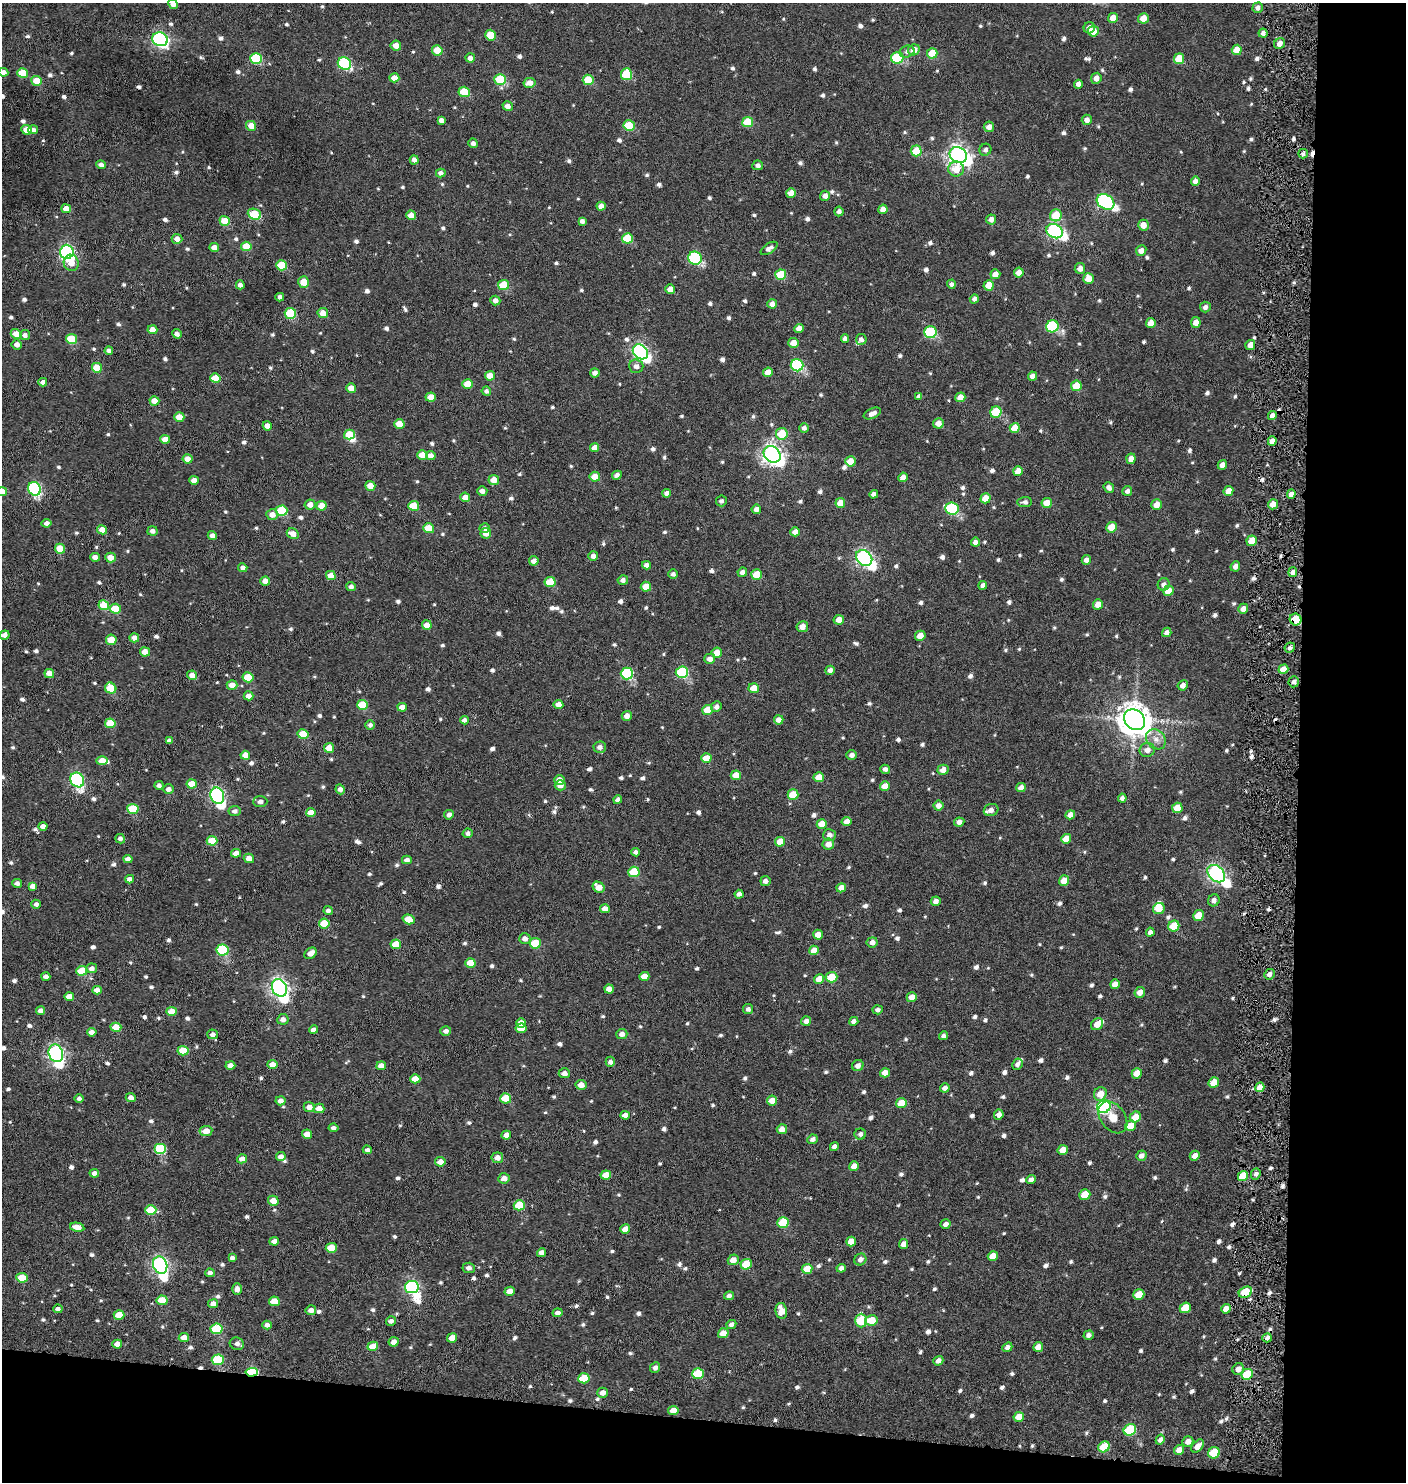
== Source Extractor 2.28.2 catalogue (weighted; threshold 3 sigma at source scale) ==
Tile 9 of 3 x 3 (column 3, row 3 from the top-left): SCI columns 3008-4411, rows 1-1480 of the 4514 x 4441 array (HDU 1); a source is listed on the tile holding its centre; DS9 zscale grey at full resolution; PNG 1408 x 1484 px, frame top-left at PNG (2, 3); each listed source drawn as its Kron ellipse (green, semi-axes under 4 px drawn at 4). Shown black and unused: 12% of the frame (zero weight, under 4 of 8 exposures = <1% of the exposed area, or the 3 px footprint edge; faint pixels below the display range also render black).
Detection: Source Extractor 2.28.2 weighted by HDU 2 'WHT'; one run over the whole footprint, this tile lists its part. Background 0.00279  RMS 0.0029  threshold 0.0118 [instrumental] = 3 sigma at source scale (4.09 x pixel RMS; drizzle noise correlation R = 1.36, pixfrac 0.8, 0.05/0.05 arcsec/px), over >= 5 px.
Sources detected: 985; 1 inside a brighter object's white glare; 8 cosmic-ray / hot-pixel residue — neither listed nor drawn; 5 inside a brighter listed object's ellipse — not listed separately; of the other 971, all 500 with FLUX_AUTO >= 0.922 (the completeness limit of this list) listed and drawn (471 fainter detections not listed), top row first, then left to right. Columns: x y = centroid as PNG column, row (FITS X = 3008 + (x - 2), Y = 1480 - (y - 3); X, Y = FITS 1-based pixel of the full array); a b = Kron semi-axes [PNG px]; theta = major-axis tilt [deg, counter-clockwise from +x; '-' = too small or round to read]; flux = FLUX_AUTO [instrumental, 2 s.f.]
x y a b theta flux
173 4 5 4 - 1.8
1258 8 5 5 - 1.1
1113 18 5 4 - 3
1143 18 5 5 - 2.7
1089 28 6 5 - 1.6
1093 31 5 5 - 2.8
1263 33 4 4 - 1.1
490 35 5 5 - 5.1
160 39 8 6 -20 59
1280 44 6 5 - 1.7
396 46 5 5 - 2.3
437 50 5 5 - 5.3
914 50 6 5 - 2.3
1237 50 5 5 - 3.8
907 52 7 6 - 1
932 53 5 5 - 5.7
256 58 6 5 - 15
470 58 5 4 - 1.5
897 58 6 5 - 16
1179 59 5 5 - 5.2
344 64 7 6 - 27
3 72 5 4 - 1.9
23 73 5 4 - 6.4
626 74 6 5 - 11
394 78 5 4 - 2.5
1096 78 5 5 - 1.7
500 79 5 5 - 12
588 80 5 5 - 6.3
37 81 5 5 - 5.5
529 83 6 5 - 2
1078 84 4 4 - 1.3
464 92 5 5 - 8.3
508 106 5 4 - 1.5
441 120 4 4 - 1.1
1087 120 5 5 - 1.4
748 122 5 5 - 7
251 126 5 5 - 2.8
629 126 5 5 - 11
989 127 5 5 - 1.7
27 130 5 4 - 3.4
33 130 5 4 - 1.1
473 143 5 4 - 0.98
985 150 6 5 - 1
916 151 5 5 - 7.9
1303 154 5 4 - 0.92
958 155 9 7 -31 170
414 160 5 4 - 1.3
101 165 5 4 - 1.2
758 165 5 5 - 0.97
956 169 8 7 - 4.2
441 173 5 4 - 1.3
1195 181 5 4 - 1.3
791 193 5 4 - 2.7
825 196 5 5 - 1.4
1105 202 9 7 -30 47
601 206 4 4 - 1.8
66 209 5 4 - 2.4
883 209 5 4 - 1.9
839 211 5 4 - 1.2
254 214 7 5 -22 9.6
411 215 5 5 - 2.5
1056 215 6 6 - 7.3
991 219 5 5 - 1.5
225 221 5 5 - 5.5
582 221 4 4 - 1
1143 225 5 5 - 2.4
1055 231 8 7 - 62
627 238 5 5 - 9.7
177 239 5 5 - 1.8
246 246 5 4 - 4.9
214 248 5 4 - 2
769 248 9 5 32 1.4
1141 250 5 5 - 1.5
67 252 7 7 - 60
695 258 7 6 - 32
71 263 8 7 - 3
281 265 5 5 - 9.8
1080 268 5 5 - 1.6
1019 272 5 5 - 2.1
995 274 5 5 - 2
781 275 5 5 - 8.5
1089 278 5 5 - 3.7
304 282 6 5 - 4.3
951 284 4 4 - 0.99
240 285 4 4 - 1.2
503 285 5 5 - 8.8
989 285 5 5 - 3.9
670 289 5 4 - 2.2
280 297 4 4 - 1.1
974 299 5 4 - 0.95
495 300 5 4 - 1.3
772 304 5 4 - 1.7
1205 307 5 5 - 0.99
290 313 6 5 - 13
323 313 5 5 - 2.8
1196 322 5 5 - 2.2
1151 323 5 4 - 2.4
1052 326 6 6 - 23
799 328 5 4 - 2
152 330 5 4 - 2.6
930 332 6 6 - 18
16 334 5 5 - 2.8
177 334 5 4 - 1.2
25 335 5 5 - 1.1
71 339 5 5 - 8.7
845 339 4 4 - 1.1
861 339 5 5 - 0.92
793 343 5 5 - 2.7
17 344 5 5 - 1.4
1250 345 5 4 - 2.2
109 351 4 4 - 1.1
640 352 8 6 -42 77
797 365 6 6 - 25
636 366 7 7 - 1.3
97 368 5 5 - 6
768 372 5 4 - 2.8
595 373 5 4 - 1.3
490 376 5 5 - 3.5
1032 376 4 4 - 1.8
215 378 5 5 - 4.6
43 382 4 4 - 1.5
468 384 5 5 - 4.7
1076 386 5 5 - 6
351 388 5 4 - 2.6
486 391 5 4 - 0.93
919 396 4 4 - 0.99
431 397 5 4 - 3.7
960 397 5 4 - 2.8
154 401 5 4 - 2.8
996 412 6 5 - 11
872 413 9 5 24 1.6
1272 415 4 4 - 1.4
179 417 5 4 - 3.2
938 423 5 5 - 1.9
399 424 5 5 - 3.5
267 426 5 4 - 2
804 428 5 4 - 1
1015 428 5 5 - 4.1
782 434 6 6 - 7.7
349 435 5 4 - 5.5
165 439 5 4 - 3
1272 441 5 4 - 2
594 448 4 4 - 2.2
772 454 9 7 -42 160
422 455 5 4 - 3.4
431 456 5 4 - 2
188 459 5 4 - 2.3
1131 459 5 4 - 2.2
850 461 5 5 - 4.4
1222 465 5 4 - 2
1018 471 5 4 - 3.6
617 475 5 4 - 0.98
595 477 5 5 - 3.1
903 477 5 4 - 2.4
194 480 5 4 - 2
494 480 5 5 - 2.8
370 486 5 5 - 3
1109 488 6 4 -50 1.1
34 489 7 6 - 36
2 491 5 4 - 3.7
482 491 5 4 - 1.3
1127 491 5 4 - 0.99
1228 491 5 4 - 2.6
667 493 4 4 - 1.3
874 494 4 4 - 1.1
1291 494 4 4 - 1.7
465 497 5 4 - 2.8
985 498 5 5 - 3.9
721 501 5 5 - 0.97
1025 502 7 5 3 1
840 503 5 5 - 3.2
1047 503 5 5 - 3.7
310 504 5 5 - 1.9
1273 504 5 5 - 2.5
1156 505 5 5 - 2.4
321 506 5 5 - 3.2
414 506 5 5 - 5.8
756 509 5 4 - 1.4
952 509 7 6 - 23
282 511 6 5 - 13
272 514 6 5 - 2
47 523 5 4 - 1.3
1112 527 5 5 - 4.4
429 528 5 5 - 5.6
485 528 5 5 - 0.94
102 530 5 4 - 2.5
152 531 5 5 - 1.4
795 532 5 4 - 2.2
486 533 5 5 - 2
293 534 6 5 - 2.5
212 536 4 4 - 1.4
1252 541 5 5 - 4.7
975 542 5 4 - 1.2
60 549 5 4 - 6.2
593 556 5 4 - 1.2
95 557 5 4 - 1.5
110 557 5 5 - 2.7
864 558 9 7 -42 91
1086 560 5 4 - 1.3
534 561 5 4 - 1.6
646 565 4 4 - 1.1
1235 566 5 4 - 1.3
243 568 4 4 - 1.3
742 572 5 4 - 1.3
1293 572 5 4 - 1.2
673 574 5 4 - 1
757 574 5 5 - 5.3
331 576 5 4 - 2.9
623 580 5 4 - 1.2
265 581 5 4 - 2
550 582 5 5 - 7.5
1164 584 6 6 - 1.1
983 585 4 4 - 1.3
351 587 5 4 - 1.1
646 587 5 5 - 3.9
1168 591 5 5 - 4
1098 604 5 5 - 2.5
104 605 5 5 - 6.3
115 609 5 5 - 6.5
1243 609 5 5 - 1.7
839 620 5 5 - 2.2
1296 620 6 5 - 8.6
427 625 5 4 - 2.1
802 627 5 5 - 2
1167 632 5 4 - 1.2
4 635 5 4 - 1.5
920 636 5 5 - 2.3
134 638 5 4 - 1.7
111 640 5 5 - 3.8
1290 648 5 5 - 1
145 652 5 4 - 2.7
717 653 5 5 - 3.3
710 659 5 5 - 1.6
1283 669 5 4 - 2.6
830 670 5 4 - 1.1
682 672 6 6 - 22
49 673 5 4 - 2.9
627 674 6 6 - 24
192 675 5 4 - 2
248 677 5 5 - 7.3
1294 682 5 5 - 1
232 685 5 5 - 2.1
1183 685 5 4 - 1.4
111 688 6 5 - 7.5
754 688 5 5 - 3.6
249 696 5 4 - 1.9
558 704 5 4 - 1.8
362 705 5 5 - 7.4
402 707 5 4 - 2.3
716 707 5 5 - 1.2
707 710 5 5 - 4.4
627 716 5 5 - 1.7
464 720 4 4 - 1
779 720 5 4 - 1.9
1135 720 11 9 -43 520
110 723 5 5 - 6.3
370 725 5 5 - 0.93
303 734 5 5 - 6.4
1156 739 11 9 -48 2.2
169 741 4 4 - 1
600 747 6 5 - 1.3
329 748 5 5 - 3.2
1147 750 8 7 - 1.8
245 755 5 4 - 2.6
852 755 5 5 - 1.2
706 758 5 4 - 4.5
102 761 5 4 - 2.9
885 769 5 4 - 0.98
943 770 5 5 - 1.9
736 775 5 5 - 3.4
819 777 5 5 - 3.6
77 780 7 6 - 48
559 780 5 4 - 2
192 784 5 4 - 3.7
159 785 5 4 - 0.97
560 785 5 5 - 1.6
885 786 5 4 - 2.9
1021 788 5 4 - 1.9
169 789 5 5 - 1.2
340 789 5 4 - 1.2
793 795 5 5 - 5.7
217 796 8 6 -66 70
1122 798 4 4 - 1
618 800 4 4 - 1.1
260 802 7 5 0 1.2
938 806 5 5 - 1.6
1177 808 5 5 - 4.5
133 809 5 5 - 10
991 810 7 6 - 1.6
235 811 6 5 - 1.1
311 812 5 4 - 3.2
449 815 5 4 - 1
1070 815 5 4 - 2.1
847 822 5 4 - 1.9
959 822 5 4 - 1.3
822 824 5 5 - 4.2
43 826 4 4 - 1.3
468 833 5 4 - 1.1
829 835 6 6 - 1.3
120 839 5 4 - 1.1
1066 839 5 5 - 3.2
212 841 5 4 - 6.2
780 842 5 5 - 3.6
828 844 6 5 - 2.2
636 852 4 4 - 0.92
236 853 5 4 - 2.2
249 858 5 4 - 2
128 859 4 4 - 1.5
407 860 5 4 - 1.2
634 872 5 5 - 9.5
1216 874 10 7 -44 110
130 879 4 4 - 1.4
765 881 5 5 - 1.2
1064 881 5 5 - 3
17 883 5 4 - 1.1
33 886 4 4 - 1.9
599 887 6 5 - 2.7
841 888 5 4 - 1.8
739 894 4 4 - 1.1
1214 900 6 5 - 1.2
936 901 5 4 - 1.5
36 904 5 4 - 1
605 909 5 4 - 2.1
1159 909 6 5 - 3.3
328 911 4 4 - 1
1199 916 5 5 - 4.7
409 919 6 5 - 4.1
324 923 5 5 - 7.5
1174 926 5 5 - 7.1
1150 932 4 4 - 1
818 935 5 5 - 2.5
525 939 5 5 - 1.5
872 942 5 5 - 1.5
535 943 6 5 - 9
396 944 5 5 - 5.1
222 950 6 5 - 20
814 950 5 5 - 2.9
311 953 7 5 36 2
470 963 5 4 - 3.7
92 968 6 5 - 1.1
82 971 5 4 - 7.4
1269 974 5 5 - 1.4
46 976 4 4 - 1.1
644 976 5 4 - 2.5
831 977 6 5 - 6.7
819 979 5 4 - 3.3
1115 984 5 4 - 2.5
279 988 9 7 -63 130
609 989 5 4 - 2
97 990 4 4 - 2.1
1140 992 5 5 - 2
69 996 5 4 - 2.7
912 997 5 5 - 3.2
748 1009 5 5 - 1
878 1010 5 4 - 0.96
41 1011 4 4 - 1.5
172 1011 5 4 - 3.4
283 1019 5 5 - 1.4
806 1021 5 5 - 1.3
854 1021 5 4 - 1.2
521 1023 5 4 - 2.3
1097 1024 6 5 - 2.6
116 1027 5 4 - 4.6
521 1028 5 5 - 3.5
314 1030 4 4 - 1.6
446 1031 5 5 - 1.2
92 1032 5 4 - 1.7
213 1034 5 5 - 1
622 1034 5 5 - 1.5
943 1036 4 4 - 0.99
183 1051 5 5 - 7.7
56 1053 9 7 -69 86
610 1062 5 4 - 1.1
1017 1064 6 5 - 1.1
230 1065 5 4 - 1.8
272 1065 5 4 - 2.3
381 1066 5 4 - 2.4
858 1066 6 5 - 1.5
564 1073 5 5 - 1.5
885 1073 5 4 - 2.3
1137 1073 5 5 - 3.4
415 1079 5 4 - 3.5
1214 1082 5 5 - 3.7
581 1085 5 5 - 2.4
1260 1087 5 4 - 3.2
945 1088 5 4 - 1.2
1100 1094 7 6 - 3.1
79 1098 4 4 - 0.98
131 1098 5 4 - 1.5
506 1098 5 5 - 7.3
281 1101 5 4 - 1.6
772 1101 5 5 - 2.7
901 1103 5 5 - 4.5
309 1107 5 5 - 2
1104 1107 7 6 - 64
319 1108 5 4 - 3
625 1115 4 4 - 1.7
999 1115 5 4 - 1.4
1113 1117 18 12 -52 3.1
1135 1117 6 5 - 3.5
1130 1126 5 5 - 3.7
333 1128 5 4 - 0.95
782 1129 5 5 - 1.9
206 1131 6 5 - 3.1
307 1134 5 4 - 2.4
860 1134 5 5 - 0.99
506 1135 5 4 - 1.9
812 1139 5 4 - 1
834 1147 4 4 - 1.3
160 1149 6 5 - 19
367 1150 4 4 - 0.97
1063 1150 5 5 - 2.8
1141 1156 5 5 - 1.2
1195 1156 5 4 - 1.7
281 1157 5 4 - 1.6
497 1158 6 5 - 1.7
242 1159 5 4 - 1.6
440 1162 5 4 - 2
854 1166 5 4 - 2.7
94 1173 5 4 - 1.2
1256 1174 5 5 - 1
606 1175 5 4 - 4.1
1243 1176 5 5 - 5.8
504 1178 6 5 - 1.8
1031 1180 5 4 - 1.1
1085 1195 5 5 - 5.1
273 1201 5 5 - 3.1
519 1205 5 5 - 9.1
151 1210 5 5 - 8.3
783 1222 6 5 - 9.7
946 1224 5 4 - 1.3
77 1227 7 4 -11 2.6
625 1229 5 4 - 2.7
274 1241 5 4 - 1.5
851 1241 5 5 - 2.7
904 1244 5 4 - 2
331 1248 5 5 - 5.9
542 1253 4 4 - 1.8
993 1256 5 4 - 3.3
232 1258 4 4 - 1
860 1259 6 5 - 1.3
733 1260 5 5 - 2.5
746 1264 5 5 - 7.2
160 1265 9 7 -69 94
469 1268 6 5 - 1.1
841 1268 4 4 - 1.1
807 1269 5 5 - 4.9
210 1273 5 4 - 1
22 1278 5 5 - 7.2
412 1287 7 6 - 55
237 1289 5 5 - 1.5
510 1291 5 4 - 2.3
1245 1292 7 5 27 8
1139 1295 6 5 - 5.4
729 1296 5 4 - 1.1
162 1300 5 5 - 6.3
274 1301 5 5 - 5.5
213 1304 5 4 - 1.8
1185 1308 6 5 - 4.6
58 1309 5 4 - 0.94
1226 1309 5 4 - 2.2
311 1310 5 5 - 1.4
781 1311 8 5 -79 3.2
557 1313 5 4 - 0.96
119 1315 5 4 - 5.1
871 1320 6 5 - 5
391 1321 5 4 - 1.1
861 1321 7 6 - 11
731 1324 5 4 - 1.3
267 1325 5 4 - 1.2
217 1329 6 5 - 15
723 1333 5 4 - 3.5
1089 1335 5 4 - 1.1
184 1337 5 4 - 2.6
452 1338 5 4 - 2.9
1267 1338 5 4 - 1.2
394 1342 5 4 - 1.6
117 1344 5 4 - 2.2
237 1344 7 6 - 1.2
373 1346 5 4 - 4.2
1007 1347 5 4 - 1.1
1038 1347 5 4 - 2.4
218 1360 6 5 - 16
938 1361 5 4 - 1.4
655 1368 5 5 - 1.1
1238 1369 6 5 - 1.9
252 1372 6 4 4 27
698 1374 6 5 - 12
1247 1374 6 5 - 8.6
584 1378 6 5 - 7.6
603 1393 5 5 - 1.7
673 1410 5 4 - 2.5
1019 1417 5 5 - 3.5
1130 1430 6 5 - 17
1160 1440 5 4 - 1.1
1188 1441 5 5 - 1.7
1198 1446 8 5 46 2
1104 1447 6 5 - 8.6
1179 1450 5 4 - 1.7
1214 1453 6 5 - 9.6
Overlapping masked pixels (flux is a lower limit): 4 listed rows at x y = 1296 620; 1245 1292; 252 1372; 1247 1374
Isophote crosses this tile's border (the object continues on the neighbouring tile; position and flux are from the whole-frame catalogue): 4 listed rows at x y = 173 4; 3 72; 2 491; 4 635